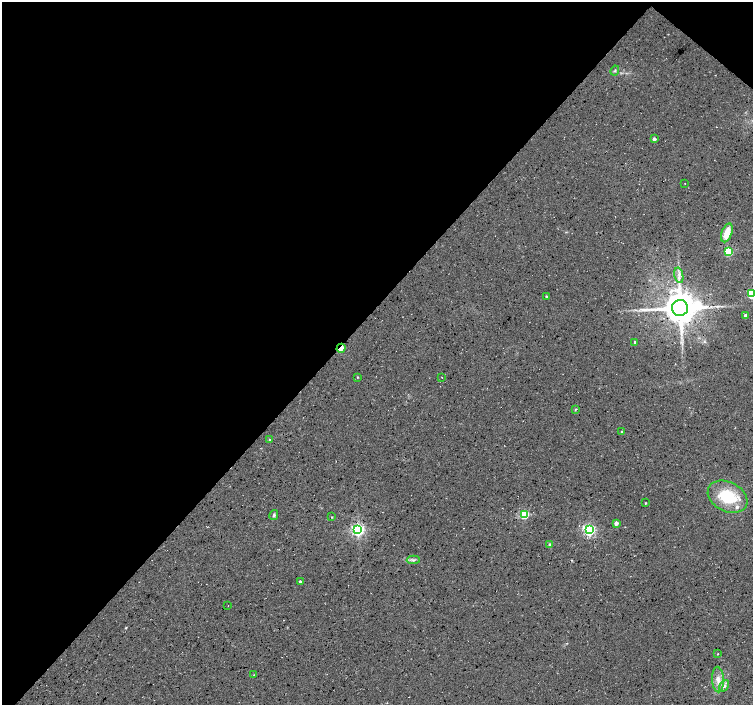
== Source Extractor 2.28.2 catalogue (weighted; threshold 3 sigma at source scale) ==
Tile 2 of 4 x 4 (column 2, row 1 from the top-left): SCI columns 1507-3007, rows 4452-5856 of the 6008 x 6025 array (HDU 1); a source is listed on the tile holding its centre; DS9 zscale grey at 2 x 2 block average (1 PNG px = mean of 2 x 2 image px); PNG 755 x 707 px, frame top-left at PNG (2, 2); each listed source drawn as its Kron ellipse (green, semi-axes under 4 px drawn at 4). Shown black and unused: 45% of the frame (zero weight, under 3 of 4 exposures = <1% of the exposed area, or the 3 px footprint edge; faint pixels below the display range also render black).
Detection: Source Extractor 2.28.2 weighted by HDU 2 'WHT'; one run over the whole footprint, this tile lists its part. Background 0.0552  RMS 0.0068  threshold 0.0305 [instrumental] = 3 sigma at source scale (4.5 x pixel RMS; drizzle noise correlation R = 1.50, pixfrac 1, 0.0396/0.0396 arcsec/px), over >= 5 px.
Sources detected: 35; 1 inside a brighter object's white glare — neither listed nor drawn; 1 inside a brighter listed object's ellipse — not listed separately; the other 33 listed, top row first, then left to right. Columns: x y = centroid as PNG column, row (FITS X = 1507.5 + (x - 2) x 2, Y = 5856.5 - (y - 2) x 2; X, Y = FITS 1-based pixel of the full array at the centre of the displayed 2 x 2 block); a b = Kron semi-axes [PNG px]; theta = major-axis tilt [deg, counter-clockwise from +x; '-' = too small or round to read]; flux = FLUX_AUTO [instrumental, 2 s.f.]
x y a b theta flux
615 70 5 2 - 1.8
654 139 3 3 - 4.8
685 183 2 2 - 0.6
727 233 10 5 70 27
728 251 3 3 - 94
679 275 8 2 -78 4.3
752 293 4 3 - 110
546 296 2 2 - 2.6
680 308 8 8 - 3800
745 315 3 2 - 5.1
635 342 3 2 - 1.9
341 348 4 2 - 51
357 377 3 2 - 1.2
442 377 2 2 - 0.64
576 409 3 2 - 1.2
621 432 3 2 - 1.4
270 439 3 2 - 1.9
728 497 21 14 -26 70
645 503 2 2 - 1.5
524 514 4 3 - 100
274 515 5 4 - 2.7
332 517 2 2 - 1.1
616 523 3 2 - 11
358 530 4 4 - 360
589 530 4 4 - 260
550 545 3 3 - 4.3
413 560 6 3 3 3.1
300 581 3 2 - 2.6
228 606 2 2 - 0.57
718 654 2 2 - 0.9
254 675 2 2 - 0.59
718 680 13 6 -87 13
724 686 6 4 55 4.9
Overlapping masked pixels (flux is a lower limit): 1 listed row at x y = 341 348
Isophote crosses this tile's border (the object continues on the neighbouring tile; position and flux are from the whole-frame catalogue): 1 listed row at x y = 752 293
Diffuse or blended objects may show on this block-average render without a row.